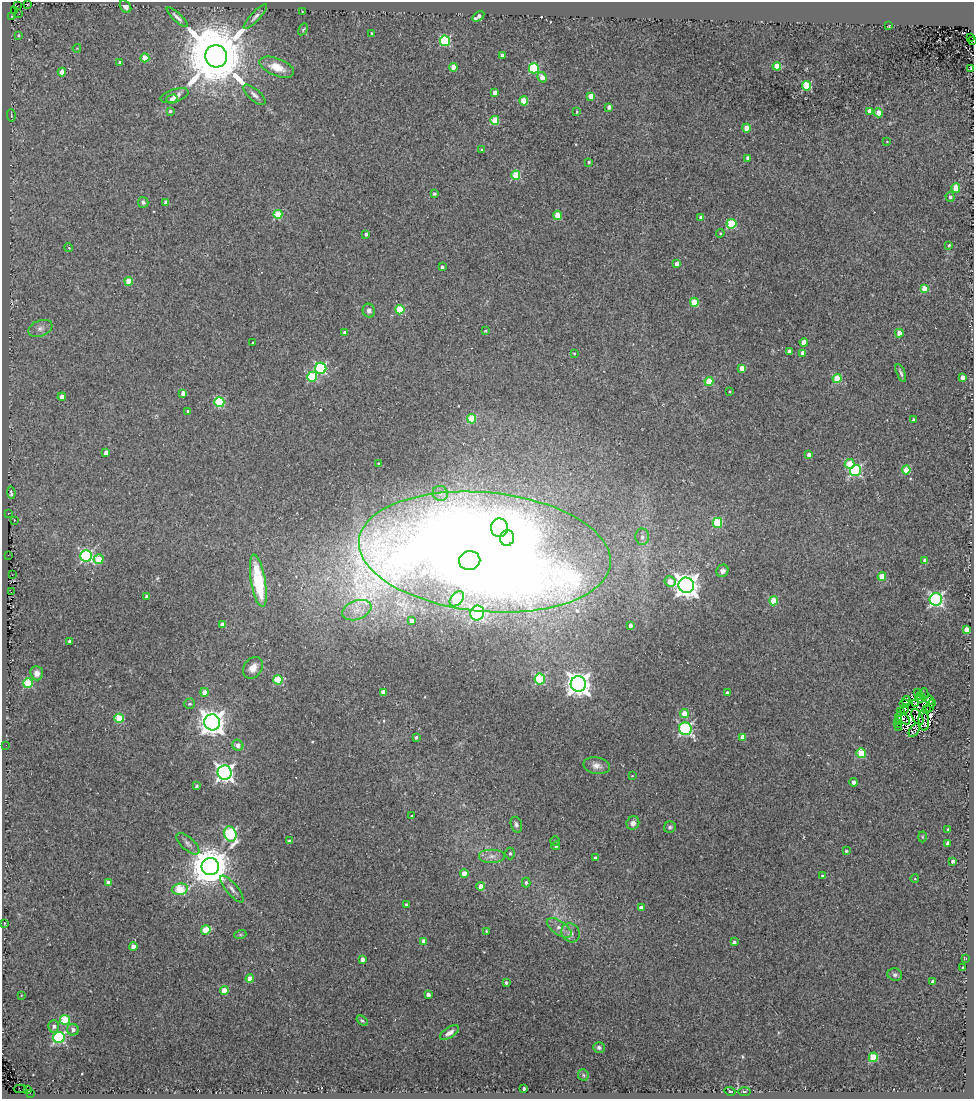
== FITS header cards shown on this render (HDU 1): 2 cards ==
NAXIS1  =                  972
NAXIS2  =                 1097

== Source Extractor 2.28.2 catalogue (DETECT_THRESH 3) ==
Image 972 x 1097 px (HDU 1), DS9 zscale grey, 1 PNG px = 1 image px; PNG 976 x 1101 px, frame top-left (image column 1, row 1097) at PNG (2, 2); each listed source drawn as its Kron ellipse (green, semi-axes under 4 px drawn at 4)
Background -0.0144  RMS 0.016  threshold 0.0491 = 3 sigma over >= 5 px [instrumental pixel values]
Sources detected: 248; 12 with non-positive FLUX_AUTO (blend fragments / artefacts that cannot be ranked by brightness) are neither listed nor drawn; the other 236 listed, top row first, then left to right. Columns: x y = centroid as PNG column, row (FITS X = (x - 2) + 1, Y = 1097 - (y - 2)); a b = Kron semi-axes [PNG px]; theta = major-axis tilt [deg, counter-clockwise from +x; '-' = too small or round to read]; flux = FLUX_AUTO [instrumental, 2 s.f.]
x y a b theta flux
27 5 2 2 - 1.1
17 6 2 2 - 27
125 7 7 5 -51 4.3
15 11 2 2 - 1.5
302 11 3 2 - 0.68
19 14 2 2 - 2.7
11 16 3 3 - 7.4
478 16 7 3 32 4.7
177 17 14 3 -43 3.7
255 17 16 4 47 4.3
889 26 3 2 - 1
303 29 6 4 57 1.4
372 33 3 3 - 1.6
19 35 4 4 - 1.3
970 37 3 2 - 5.6
445 41 5 5 - 100
973 41 2 2 - 3.3
77 48 4 3 - 0.87
216 56 11 11 - 13000
502 56 4 3 - 4.3
145 58 4 4 - 23
120 62 3 3 - 1.7
777 66 4 4 - 33
277 67 18 8 -21 18
454 67 4 4 - 15
534 68 5 5 - 91
971 68 3 2 - 1
62 72 4 4 - 9.3
542 77 5 4 - 8.3
806 86 5 4 - 65
495 93 4 4 - 7.7
254 95 14 5 -42 4.7
174 96 14 6 17 6.7
591 96 4 4 - 12
172 99 6 4 18 5.9
524 101 4 4 - 26
609 107 4 3 - 5
170 111 4 4 - 2.1
870 111 4 4 - 6.7
577 112 4 3 - 1.3
878 113 4 4 - 11
11 115 6 2 -85 1.3
495 120 4 4 - 29
747 128 4 4 - 19
887 141 3 2 - 0.73
482 150 3 3 - 1.9
748 158 4 4 - 6.5
589 162 3 3 - 1.8
516 175 4 4 - 46
956 188 4 4 - 38
434 194 4 4 - 2.2
950 197 5 4 - 2.7
143 202 5 5 - 2.6
166 202 4 4 - 6.7
278 214 4 4 - 44
557 215 4 4 - 21
701 218 4 3 - 5.3
731 224 5 5 - 59
720 233 4 4 - 1.3
366 234 4 3 - 2.2
949 245 4 3 - 1.5
69 248 4 3 - 0.79
677 264 4 4 - 8.6
442 267 4 3 - 2.9
129 281 4 4 - 24
924 289 4 4 - 18
694 302 4 4 - 40
400 310 4 4 - 45
369 311 7 6 - 4.1
40 328 13 8 21 6.5
485 331 3 3 - 1.1
345 333 3 3 - 3.3
899 333 4 4 - 13
804 342 4 4 - 10
253 343 3 2 - 1.1
789 351 4 3 - 5.1
574 353 3 3 - 0.96
803 353 4 4 - 11
321 368 5 5 - 140
742 368 4 4 - 13
901 373 9 3 -67 2.9
312 377 5 5 - 63
963 377 4 4 - 5.7
837 379 4 4 - 43
709 381 4 4 - 44
730 392 3 3 - 1.1
183 393 4 4 - 8
62 397 4 4 - 6.4
219 402 5 5 - 68
188 411 3 3 - 1.5
472 419 4 4 - 35
913 420 3 3 - 2.1
106 453 4 4 - 6.5
809 455 4 3 - 4.8
379 464 3 3 - 1.6
850 464 5 5 - 34
906 470 4 4 - 33
855 471 6 5 - 120
11 493 6 3 -84 2.3
440 493 8 7 - 5
8 514 3 3 - 1
14 521 3 2 - 3.6
717 523 5 5 - 59
500 528 9 8 - 140
642 537 8 7 - 5.2
507 538 8 7 - 76
485 552 126 59 -5 3900
8 555 2 2 - 3.8
86 556 6 5 - 170
99 559 5 5 - 30
925 560 4 3 - 5.3
470 561 11 9 10 180
722 571 6 5 - 4.4
12 575 3 2 - 1.9
882 577 4 4 - 35
258 581 26 7 -80 80
670 582 5 5 - 13
686 585 8 7 - 1000
11 592 2 2 - 3.3
147 596 3 3 - 2.4
457 599 9 5 51 63
936 599 6 6 - 240
774 601 4 4 - 39
357 610 15 9 20 13
477 613 7 7 - 130
412 621 4 3 - 5.6
222 625 4 4 - 6.8
630 625 4 3 - 4.3
966 629 4 4 - 17
69 641 3 3 - 1.8
253 668 12 9 55 8.1
37 673 7 6 - 5.5
540 679 5 5 - 72
278 680 5 4 - 52
28 683 5 5 - 55
578 684 8 7 - 980
204 692 4 4 - 11
383 692 4 4 - 12
727 693 4 4 - 5.1
918 693 3 2 - 1.3
924 694 5 2 - 2.8
921 695 3 2 - 0.14
920 698 4 2 - 0.44
906 700 4 2 - 1.3
930 700 4 4 - 10
915 703 3 3 - 2.1
931 703 4 2 - 0.087
189 704 5 5 - 2.2
904 704 5 3 - 1.2
930 707 3 3 - 0.026
904 709 4 2 - 1.1
926 709 3 2 - 0.52
901 712 2 2 - 0.29
684 713 4 4 - 17
917 717 9 5 -62 0.67
119 718 5 4 - 46
903 718 8 3 -35 3.6
899 719 4 3 - 4.8
924 720 10 5 -86 2
212 722 8 8 - 1100
898 724 3 2 - 1
899 727 2 2 - 1.2
685 729 6 6 - 200
914 730 8 3 56 2.1
416 737 4 3 - 2.1
743 737 4 4 - 12
6 745 2 2 - 76
238 745 5 5 - 6.6
861 753 5 4 - 49
597 766 13 8 -10 7.2
225 773 7 7 - 480
632 776 3 2 - 0.65
853 782 4 3 - 4.5
196 786 3 3 - 2.1
411 816 3 2 - 1.1
633 823 7 6 - 5.5
516 825 8 5 -72 3.2
670 827 6 5 - 2.5
948 829 4 3 - 1.8
230 834 8 6 -75 140
922 837 5 3 - 1.1
289 841 3 3 - 1.9
555 841 5 5 - 1.4
948 843 4 4 - 6.7
188 844 14 6 -42 4.8
556 846 4 4 - 2.3
846 851 3 3 - 1.7
510 853 6 4 -89 2.3
492 856 13 7 0 7.5
595 858 3 3 - 3.4
953 861 4 3 - 4.4
210 866 8 8 - 3500
464 874 4 4 - 17
822 876 3 3 - 1.3
915 879 4 3 - 0.87
108 883 4 4 - 8.6
526 883 5 4 - 2.1
481 886 4 4 - 16
180 889 8 5 9 51
232 889 17 5 -50 5.4
406 905 4 4 - 2.1
641 908 4 4 - 8.1
4 923 3 2 - 0.77
559 928 14 7 -34 7.5
206 930 5 4 - 30
486 931 3 3 - 1.2
570 933 10 8 -54 5.8
240 935 6 4 18 1.6
424 941 4 4 - 9.1
734 942 4 3 - 2.6
133 947 4 4 - 12
362 959 4 3 - 5.1
965 959 3 3 - 1.1
963 968 3 3 - 1.6
895 975 7 6 - 2.9
250 979 4 4 - 14
506 982 3 3 - 2.1
933 982 4 3 - 3.6
224 991 4 4 - 19
428 994 4 4 - 5.5
21 995 3 2 - 0.73
65 1020 5 5 - 58
362 1021 6 4 -36 1.7
54 1026 6 5 - 3.8
73 1030 6 5 - 4
449 1033 11 5 33 6.2
59 1037 6 5 - 150
599 1047 6 5 - 3
873 1057 5 4 - 52
583 1075 6 5 - 1.9
20 1089 7 2 0 7.5
28 1089 4 2 - 24
524 1089 3 3 - 2.6
730 1091 5 3 - 1.5
744 1091 7 3 0 1.5
30 1093 2 2 - 170
At the frame edge (FLAGS 8, measured only in part): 1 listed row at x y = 973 41
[12 non-positive-flux detections neither listed nor drawn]